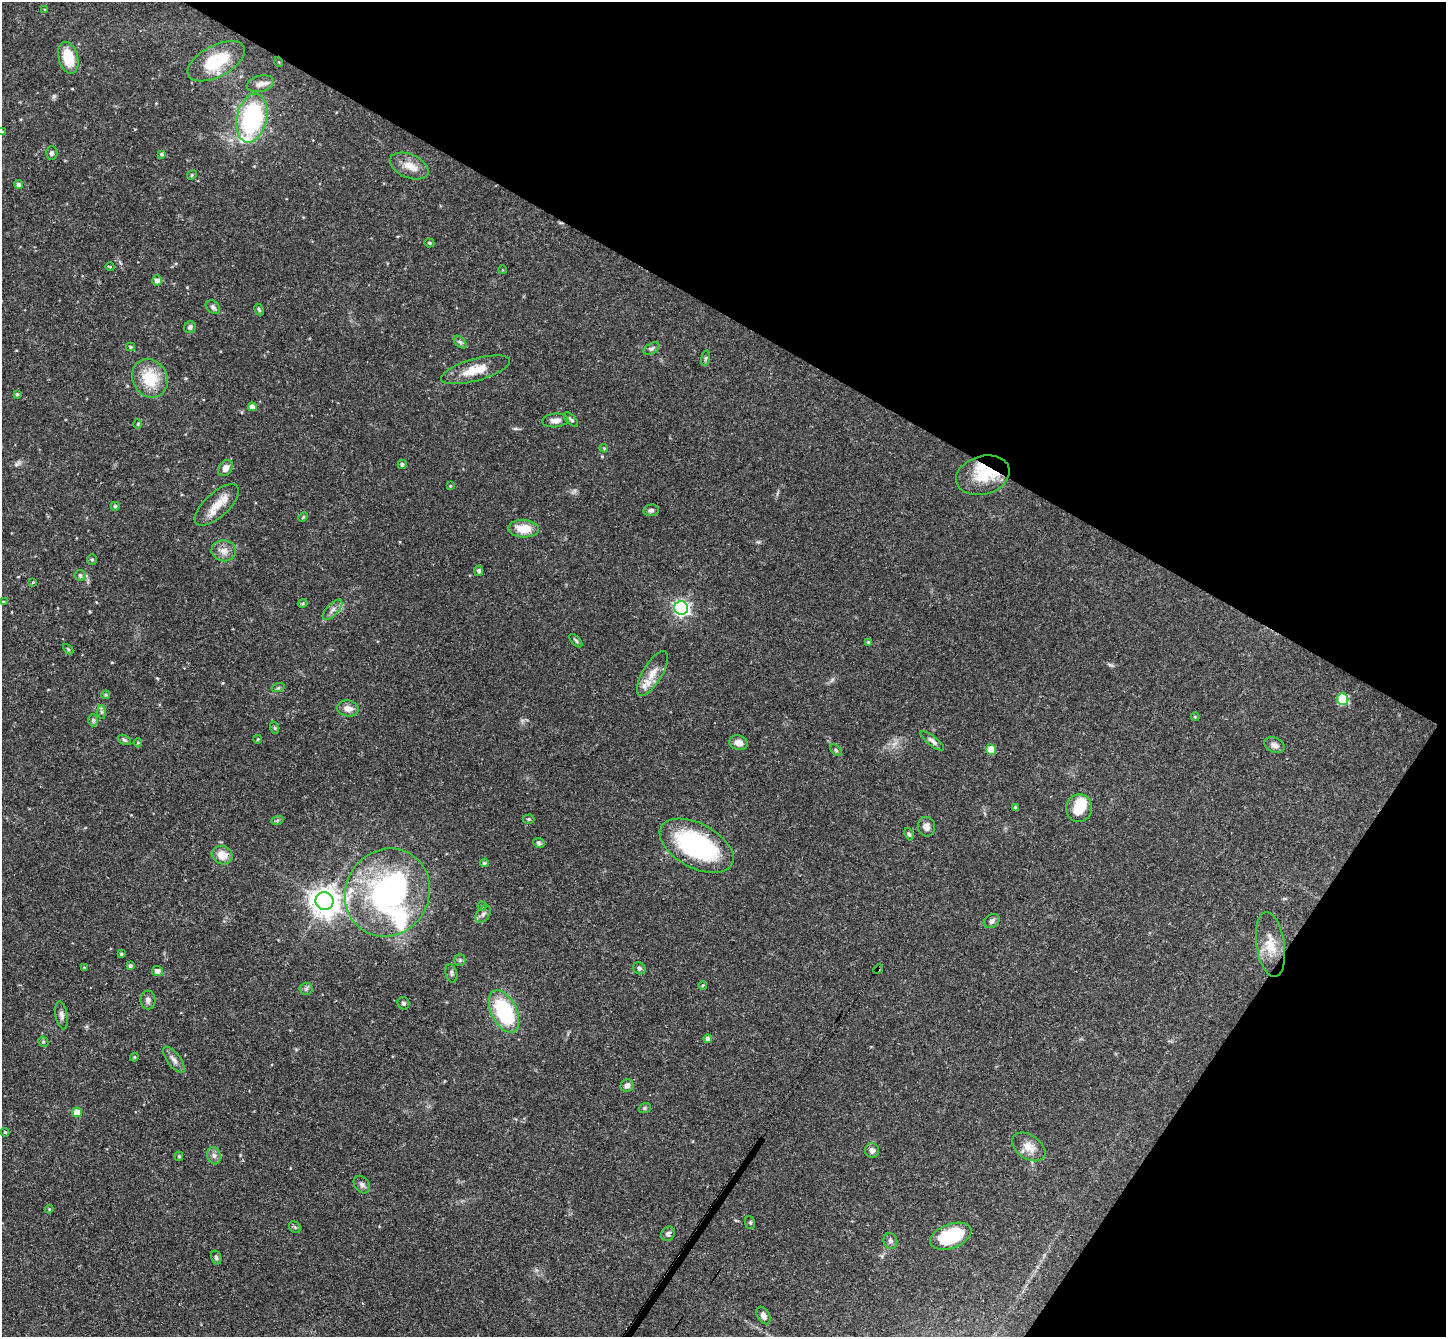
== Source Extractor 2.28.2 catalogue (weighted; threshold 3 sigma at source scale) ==
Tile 8 of 4 x 4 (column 4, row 2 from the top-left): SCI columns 4368-5811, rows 3006-4340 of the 5846 x 5873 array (HDU 1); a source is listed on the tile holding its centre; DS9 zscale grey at full resolution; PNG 1448 x 1339 px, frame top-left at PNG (2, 2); each listed source drawn as its Kron ellipse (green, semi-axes under 4 px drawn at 4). Shown black and unused: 31% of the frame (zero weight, under 3 of 4 exposures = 6% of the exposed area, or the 3 px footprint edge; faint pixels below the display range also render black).
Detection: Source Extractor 2.28.2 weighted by HDU 2 'WHT'; one run over the whole footprint, this tile lists its part. Background 0.0589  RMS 0.0036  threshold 0.0164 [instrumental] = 3 sigma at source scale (4.5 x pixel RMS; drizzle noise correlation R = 1.50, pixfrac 1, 0.05/0.05 arcsec/px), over >= 5 px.
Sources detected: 131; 2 inside a brighter object's white glare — neither listed nor drawn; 9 inside a brighter listed object's ellipse — not listed separately; the other 120 listed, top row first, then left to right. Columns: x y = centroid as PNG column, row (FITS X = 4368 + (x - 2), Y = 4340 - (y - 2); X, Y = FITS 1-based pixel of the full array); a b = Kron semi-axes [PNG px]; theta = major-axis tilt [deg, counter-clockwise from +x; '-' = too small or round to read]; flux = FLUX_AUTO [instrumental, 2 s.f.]
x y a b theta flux
45 10 4 3 - 0.33
68 58 16 9 -75 11
216 61 31 15 28 15
279 62 5 3 - 0.3
260 84 14 8 13 2.1
252 118 25 15 77 50
2 132 4 3 - 0.32
52 153 6 6 - 0.93
161 154 4 3 - 0.52
409 166 20 11 -23 4.8
192 175 5 4 - 0.49
19 184 4 4 - 1.2
429 243 5 4 - 0.47
110 267 4 3 - 0.33
502 270 4 3 - 0.27
157 280 5 5 - 1.7
213 307 8 6 -41 1
259 310 6 3 -63 0.57
190 327 6 5 - 0.93
460 342 7 4 -44 0.79
131 347 4 3 - 0.52
651 349 9 5 29 0.9
705 358 8 4 81 0.57
475 370 35 11 16 8.2
150 378 20 17 -60 12
17 394 4 3 - 0.51
252 407 4 4 - 2.1
571 419 9 4 -46 0.85
555 420 13 7 5 2.2
138 424 5 3 - 0.33
604 448 4 4 - 0.41
402 464 5 4 - 0.73
226 468 9 6 51 2.3
983 475 27 19 16 12
450 486 4 4 - 0.37
217 505 27 12 42 6.2
115 506 4 4 - 0.63
651 510 8 6 7 0.85
303 517 5 3 - 0.44
523 529 15 9 -3 7.7
224 551 12 10 -8 2.8
92 559 5 4 - 0.45
479 571 5 4 - 0.75
80 575 5 5 - 0.97
33 582 3 3 - 0.34
3 602 4 3 - 0.42
303 603 5 4 - 0.51
681 608 7 6 - 110
333 610 13 6 47 1.8
576 641 8 4 -47 0.58
869 642 4 4 - 0.66
68 649 6 3 -45 0.43
652 673 25 9 59 4.8
278 688 6 4 18 0.52
106 695 4 4 - 0.43
1343 699 6 5 - 20
348 708 11 8 -12 2.4
102 712 6 4 -89 0.72
1195 717 4 4 - 0.4
93 720 6 5 - 0.69
275 728 6 4 -71 0.51
258 739 4 3 - 0.28
124 740 7 4 -27 0.67
932 741 15 4 -38 1.4
138 743 5 4 - 0.47
738 743 9 7 -17 2.5
1274 745 10 7 -24 1.5
836 750 7 4 -45 0.51
991 750 5 5 - 6.7
1016 808 3 3 - 0.58
1079 808 14 13 - 7.4
528 819 6 4 1 0.56
277 821 6 4 20 0.49
926 827 10 8 -76 2
909 834 6 4 -68 0.68
539 843 6 5 - 0.87
697 846 40 22 -28 52
222 855 11 9 -19 4.8
484 863 4 4 - 0.7
387 892 45 41 58 77
324 901 9 8 - 470
482 906 4 4 - 0.43
483 914 10 6 55 1.3
992 921 8 6 32 1.2
1270 944 32 14 -82 7.4
121 954 3 3 - 0.54
460 960 6 5 - 0.67
130 965 4 4 - 0.7
84 968 4 3 - 0.46
639 968 6 5 - 0.85
878 969 5 4 - 0.44
157 971 5 5 - 1.6
451 973 9 5 -75 0.93
703 985 4 3 - 0.34
306 989 6 6 - 0.8
148 1000 9 7 -90 1.3
403 1003 6 5 - 0.78
504 1011 23 12 -63 30
61 1015 14 6 -80 1.5
708 1039 4 4 - 1.2
43 1042 5 4 - 0.48
134 1057 4 4 - 0.41
174 1060 15 6 -53 1.9
627 1086 7 6 - 1.5
645 1108 6 4 21 0.53
77 1112 5 5 - 5.7
5 1132 4 3 - 0.4
1029 1147 18 12 -35 4
872 1151 7 7 - 1.4
179 1156 5 4 - 0.57
214 1156 9 6 -73 1.3
362 1185 9 7 -52 1.2
49 1209 4 4 - 0.39
750 1223 6 5 - 0.49
295 1227 6 5 - 0.58
668 1234 7 6 - 1.1
951 1236 21 12 21 20
890 1241 8 6 -71 1.1
216 1257 7 5 -73 0.66
763 1315 9 6 -61 1.5
Overlapping masked pixels (flux is a lower limit): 3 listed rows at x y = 983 475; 222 855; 878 969
Isophote crosses this tile's border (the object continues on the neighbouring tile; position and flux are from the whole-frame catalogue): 1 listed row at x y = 2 132